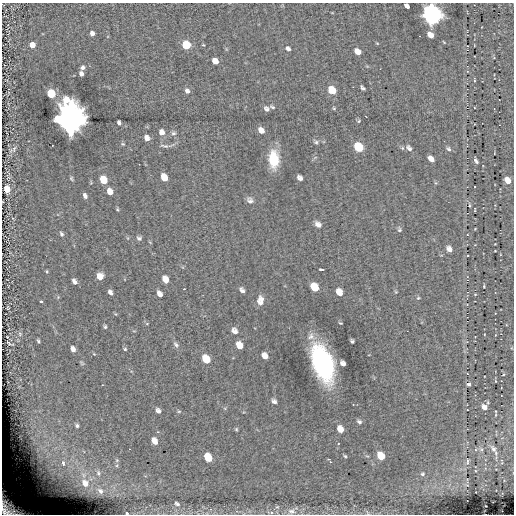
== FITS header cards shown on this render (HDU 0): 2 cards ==
NAXIS1  =                  512
NAXIS2  =                  512

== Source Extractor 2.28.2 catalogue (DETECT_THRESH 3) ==
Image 512 x 512 px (HDU 0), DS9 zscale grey, 1 PNG px = 1 image px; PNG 516 x 516 px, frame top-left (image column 1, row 512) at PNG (2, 3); no overlay
Background 0.0347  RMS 5.2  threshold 15.7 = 3 sigma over >= 5 px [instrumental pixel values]
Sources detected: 130; all 130 listed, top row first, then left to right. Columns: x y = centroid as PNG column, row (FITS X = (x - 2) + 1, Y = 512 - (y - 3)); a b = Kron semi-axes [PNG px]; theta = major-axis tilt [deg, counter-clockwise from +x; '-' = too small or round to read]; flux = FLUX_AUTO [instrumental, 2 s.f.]
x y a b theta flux
407 6 5 4 - 1.9e+03
432 15 7 6 - 3.0e+05
92 33 4 4 - 1.7e+03
430 35 6 4 -42 4.4e+03
377 43 5 3 - 2.6e+02
32 45 5 4 - 4.5e+03
186 45 6 5 - 1.6e+04
203 45 3 3 - 2.9e+02
288 49 5 4 - 1.1e+03
357 51 6 4 -39 3.9e+03
215 61 5 5 - 3.6e+03
83 67 5 5 - 9.8e+02
81 74 5 4 - 1.7e+03
474 80 5 3 - 3.8e+02
363 88 5 3 - 7.6e+02
332 90 7 5 -42 8.6e+03
187 91 6 5 - 1.2e+03
51 94 5 5 - 2.0e+04
272 107 7 4 -26 5.1e+02
266 109 6 5 - 9.7e+02
70 119 10 8 -77 1.1e+06
359 121 5 4 - 4.0e+02
119 123 4 3 - 8.9e+02
261 130 6 5 - 2.2e+03
162 132 7 6 - 1.9e+03
173 133 7 6 - 8.4e+02
147 138 6 5 - 1.8e+03
316 142 6 5 - 6.3e+02
123 144 5 5 - 4.2e+02
164 146 13 4 -13 9.6e+02
358 147 7 6 - 1.7e+04
409 148 9 6 -52 1.4e+03
14 149 11 5 73 1.1e+03
448 149 7 5 -45 8.0e+02
274 159 14 9 -85 1.4e+04
431 159 6 4 -48 2.3e+03
476 161 8 4 -57 8.6e+02
164 177 7 5 -63 4.8e+03
300 178 6 4 -43 1.3e+03
71 179 6 4 -65 5.0e+02
103 180 6 5 - 9.2e+03
508 180 6 5 - 3.8e+03
7 189 5 4 - 6.9e+03
110 191 6 5 - 3.0e+03
85 196 5 4 - 1.2e+03
250 201 8 7 - 1.3e+03
470 205 3 2 - 3.2e+02
117 209 5 4 - 4.0e+02
475 210 4 2 - 3.3e+02
318 224 8 5 -40 1.6e+03
475 229 3 2 - 2.3e+02
399 230 7 5 82 6.6e+02
61 234 6 4 -70 6.8e+02
139 238 6 5 - 8.3e+02
449 249 7 6 - 1.9e+03
495 251 3 2 - 2.4e+02
467 256 3 2 - 2.5e+02
321 269 4 3 - 8.7e+02
47 271 5 3 - 3.4e+02
100 276 6 5 - 3.2e+03
165 279 7 5 -61 3.1e+03
74 281 6 4 -58 1.3e+03
484 286 3 2 - 3.1e+02
314 287 7 6 - 6.9e+03
184 289 2 2 - 2.3e+02
242 290 5 4 - 1.1e+03
110 292 5 4 - 1.1e+03
339 292 7 5 -59 3.2e+03
396 292 5 4 - 3.4e+02
159 294 6 4 -57 1.7e+03
475 294 3 3 - 2.7e+02
418 298 5 4 - 4.1e+02
261 299 9 7 -32 1.6e+03
41 302 3 3 - 1.3e+03
260 303 7 5 -23 1.2e+03
8 308 3 2 - 3.2e+02
340 323 3 2 - 3.2e+02
147 324 5 3 - 3.2e+02
105 327 5 3 - 5.4e+02
234 331 7 6 - 1.6e+03
20 334 6 5 - 7.1e+02
311 336 11 10 - 2.3e+03
38 341 5 3 - 5.0e+02
352 341 4 4 - 6.7e+02
10 343 8 2 -28 4.7e+02
176 345 9 5 -53 9.8e+02
239 345 7 5 -58 3.7e+03
73 349 5 4 - 1.9e+03
125 349 4 4 - 4.2e+02
94 354 4 3 - 2.8e+02
265 356 6 5 - 2.4e+03
206 359 7 5 -53 8.0e+03
82 363 8 4 -36 4.8e+02
322 363 26 13 -70 7.8e+04
343 363 6 4 -48 1.5e+03
495 381 3 2 - 1.9e+02
468 384 5 3 - 6.7e+02
274 401 7 5 -43 1.2e+03
484 407 5 4 - 1.8e+03
467 410 3 2 - 2.1e+02
158 411 6 4 -61 1.1e+03
179 411 5 4 - 4.1e+02
359 422 7 5 -24 8.6e+02
77 426 5 5 - 7.4e+02
236 429 5 4 - 4.5e+02
340 429 7 6 - 3.3e+03
158 432 4 3 - 2.8e+02
154 441 6 5 - 3.2e+03
338 444 3 3 - 2.9e+02
493 449 11 6 -58 1.4e+03
48 455 14 8 58 3.9e+03
345 456 4 4 - 4.6e+02
381 456 6 5 - 7.7e+03
208 457 7 5 -55 1.1e+04
328 459 3 3 - 5.2e+02
117 460 5 4 - 3.7e+02
467 461 11 4 83 6.7e+02
330 462 3 2 - 6.3e+02
63 463 9 7 -70 3.2e+03
475 471 3 2 - 2.4e+02
98 473 8 5 -80 9.1e+02
422 474 6 5 - 5.9e+02
85 483 12 9 -54 4.9e+03
100 491 9 6 -47 1.2e+03
177 504 8 6 -39 1.0e+03
9 507 25 15 -39 1.3e+04
277 507 6 3 18 4.6e+02
292 511 11 8 -4 1.8e+03
271 512 6 4 0 5.3e+02
127 513 3 3 - 2.6e+03
At the frame edge (FLAGS 8, measured only in part): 4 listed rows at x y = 407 6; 432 15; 9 507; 127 513